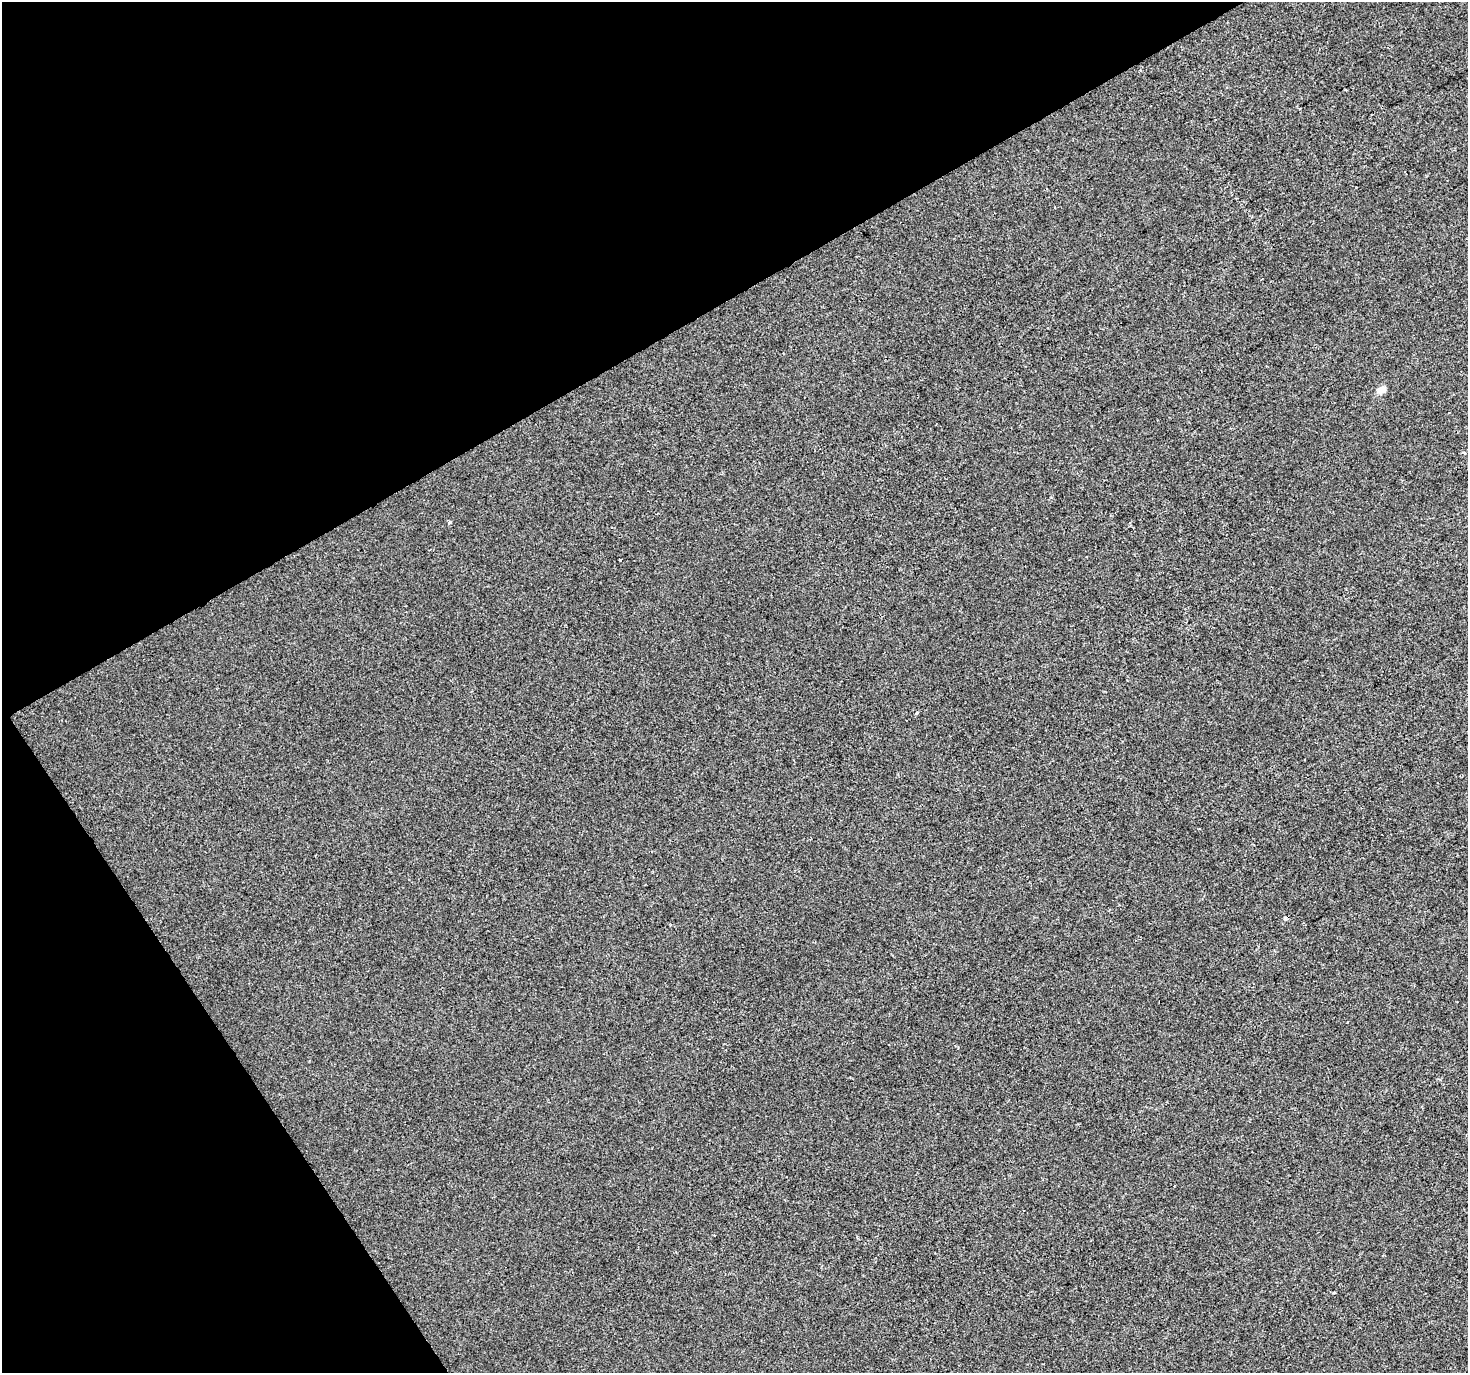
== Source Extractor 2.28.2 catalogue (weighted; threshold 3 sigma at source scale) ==
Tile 5 of 4 x 4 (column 1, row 2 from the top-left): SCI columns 4-1469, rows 2915-4285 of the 5865 x 5769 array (HDU 1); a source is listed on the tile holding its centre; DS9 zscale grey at full resolution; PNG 1470 x 1375 px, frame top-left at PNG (2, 2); no overlay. Shown black and unused: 30% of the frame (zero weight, under 2 of 3 exposures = <1% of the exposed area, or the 3 px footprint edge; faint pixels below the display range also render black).
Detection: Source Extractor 2.28.2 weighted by HDU 2 'WHT'; one run over the whole footprint, this tile lists its part. Background -2.45e-04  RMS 0.0041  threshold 0.0186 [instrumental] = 3 sigma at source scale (4.5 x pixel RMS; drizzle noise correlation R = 1.50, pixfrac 1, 0.0396/0.0396 arcsec/px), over >= 5 px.
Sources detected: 7; all 7 listed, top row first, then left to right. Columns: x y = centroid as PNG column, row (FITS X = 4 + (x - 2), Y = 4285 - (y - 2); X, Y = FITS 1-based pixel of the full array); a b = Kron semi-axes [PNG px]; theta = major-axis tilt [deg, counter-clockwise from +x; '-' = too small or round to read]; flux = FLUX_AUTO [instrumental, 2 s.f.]
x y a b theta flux
1382 390 10 7 17 2.7
1464 452 4 3 - 0.68
449 522 4 4 - 1.1
620 560 3 3 - 0.99
916 713 4 3 - 0.71
1285 918 4 4 - 1.2
1334 1293 3 2 - 0.39